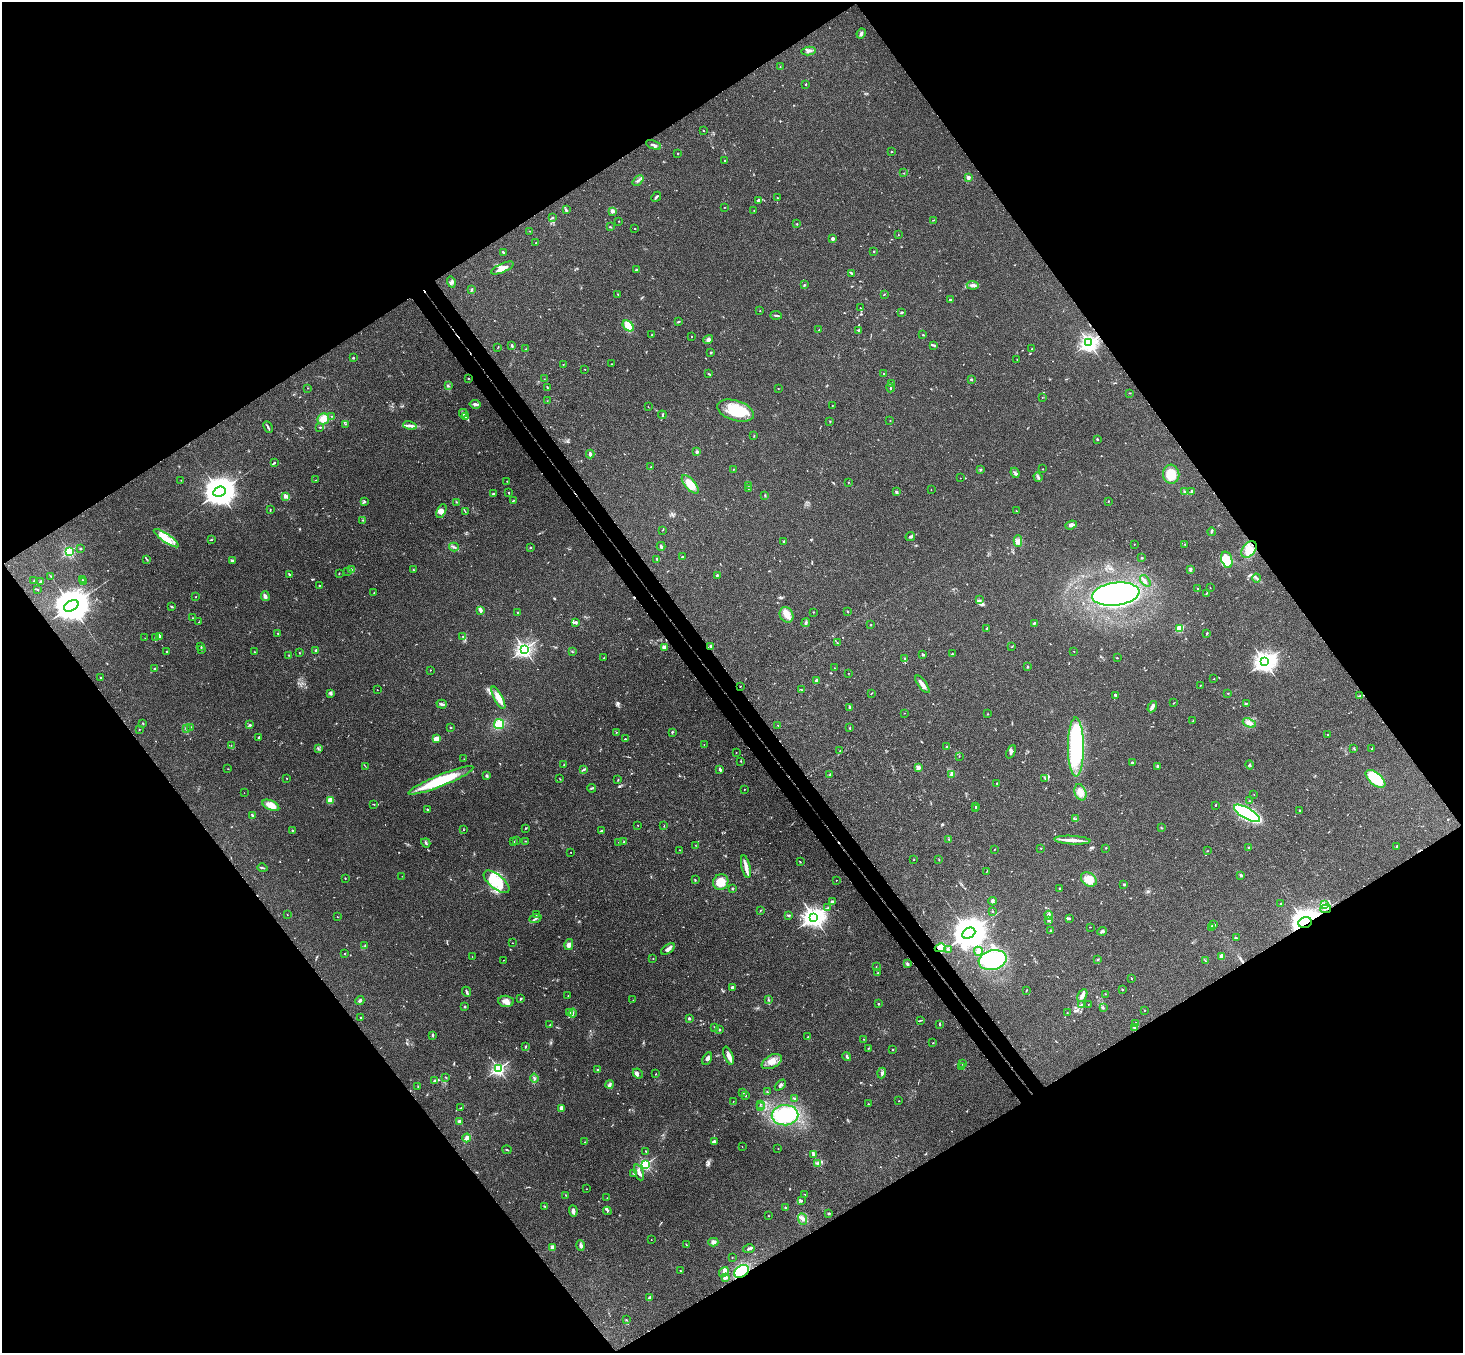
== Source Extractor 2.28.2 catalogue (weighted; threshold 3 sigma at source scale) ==
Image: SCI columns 54-5896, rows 331-5733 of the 5946 x 5927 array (HDU 1 of 3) = the unmasked area's bounding box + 8 px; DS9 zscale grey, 4 x 4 block average (1 PNG px = mean of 4 x 4 image px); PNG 1465 x 1355 px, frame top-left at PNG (2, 2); each listed source drawn as its Kron ellipse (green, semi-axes under 4 px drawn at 4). Shown black and unused: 50% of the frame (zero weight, under 3 of 4 exposures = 6% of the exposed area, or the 3 px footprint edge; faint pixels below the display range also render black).
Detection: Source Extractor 2.28.2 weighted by HDU 2 'WHT'. Background 0.204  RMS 0.0083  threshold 0.0372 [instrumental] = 3 sigma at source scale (4.5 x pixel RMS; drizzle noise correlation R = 1.50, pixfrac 1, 0.05/0.05 arcsec/px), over >= 5 px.
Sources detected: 660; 3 too faint to see at this stretch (4 x 4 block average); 3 inside a brighter object's white glare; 6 cosmic-ray / hot-pixel residue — neither listed nor drawn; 10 coinciding with a brighter row at this scale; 26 inside a brighter listed object's ellipse — not listed separately; of the other 612, all 500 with FLUX_AUTO >= 1.47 (the completeness limit of this list) listed and drawn (112 fainter detections not listed), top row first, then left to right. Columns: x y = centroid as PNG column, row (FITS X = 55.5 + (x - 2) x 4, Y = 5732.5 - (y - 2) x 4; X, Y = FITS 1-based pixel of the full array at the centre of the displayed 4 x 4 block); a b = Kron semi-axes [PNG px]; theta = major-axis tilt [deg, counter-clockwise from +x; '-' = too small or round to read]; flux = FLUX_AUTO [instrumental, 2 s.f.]
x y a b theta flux
861 34 5 2 - 15
809 51 7 2 10 11
780 67 2 2 - 1.8
805 84 2 2 - 3.4
703 130 2 2 - 2.6
654 145 8 2 -22 11
891 152 2 2 - 3.5
677 153 2 2 - 1.6
725 160 2 2 - 4.2
903 173 2 2 - 1.6
968 177 2 2 - 77
638 180 6 2 42 9.8
656 197 5 2 - 9.4
777 198 2 2 - 3.2
758 200 4 2 - 9.6
725 207 2 2 - 2
566 210 3 2 - 7.7
612 211 2 2 - 84
754 211 2 2 - 1.7
552 217 2 2 - 6.4
933 220 2 2 - 1.7
619 221 2 2 - 3.2
797 223 2 2 - 2.3
610 227 2 2 - 2.8
635 228 2 2 - 2.2
530 231 2 2 - 1.8
898 235 2 2 - 1.5
833 238 2 2 - 58
536 243 2 2 - 5.1
874 251 2 2 - 8.2
503 252 3 2 - 4.1
502 268 12 4 24 33
636 269 3 2 - 3.6
852 273 2 2 - 3.1
451 282 5 3 - 9.5
804 285 2 2 - 2.2
973 285 6 3 -4 14
471 290 3 2 - 4.5
618 294 2 2 - 2.8
884 294 2 2 - 3.3
950 300 2 2 - 31
860 308 3 2 - 2
760 311 2 2 - 3.1
902 312 2 2 - 6.1
776 315 5 2 - 8.2
678 322 2 2 - 5.4
628 326 6 4 -43 78
819 330 2 2 - 2.7
858 330 3 2 - 5.3
651 335 2 2 - 2.5
923 335 2 2 - 2.4
691 337 2 2 - 2
708 340 5 3 - 13
1089 343 3 2 - 2200
512 345 3 2 - 7.1
934 345 3 2 - 6.2
498 347 3 2 - 2.4
526 349 2 2 - 2.8
1032 349 2 2 - 2
711 352 2 2 - 18
353 357 3 2 - 4.1
1017 359 2 2 - 2.8
611 364 2 2 - 1.7
563 365 2 2 - 1.8
585 369 2 2 - 3.2
884 373 2 2 - 5.5
709 374 4 2 - 4.7
468 378 2 2 - 2.9
544 379 2 2 - 1.7
971 379 2 2 - 6.5
892 383 2 2 - 1.5
448 386 3 2 - 5.9
547 387 2 2 - 2.5
307 388 2 2 - 2
778 388 2 2 - 1.9
890 388 4 2 - 4.8
1130 393 2 2 - 2.3
1042 397 2 2 - 1.7
547 401 2 2 - 1.5
475 404 5 3 - 14
832 405 2 2 - 1.6
648 407 2 2 - 1.8
736 411 19 10 -17 190
463 413 4 2 - 7.2
662 415 4 2 - 5.8
332 416 2 2 - 2.7
465 416 4 2 - 8.2
323 419 6 5 - 43
890 420 2 2 - 1.5
830 421 2 2 - 2.2
345 424 2 2 - 2.1
410 426 7 2 -11 14
268 427 6 2 -63 8.2
320 427 2 2 - 1.8
754 435 2 2 - 1.9
1097 439 2 2 - 14
697 452 2 2 - 47
590 454 4 3 - 12
274 463 3 2 - 4.2
650 467 2 2 - 2.3
734 469 2 2 - 6.7
1043 469 2 2 - 2.1
981 470 3 2 - 4.6
1015 473 5 2 - 7.7
1171 474 9 8 - 83
1038 477 5 2 - 6.7
960 478 2 2 - 1.5
181 480 2 2 - 1.8
315 480 2 2 - 2.1
507 481 2 2 - 1.8
848 482 2 2 - 1.9
690 484 11 5 -50 71
748 485 2 2 - 1.7
748 489 2 2 - 1.6
931 490 2 2 - 2.5
1192 491 4 3 - 7.4
219 492 6 5 - 10000
897 492 3 2 - 7.2
1184 492 2 2 - 4.5
509 493 3 2 - 3.2
493 494 4 2 - 5.1
285 496 3 3 - 24
765 496 3 2 - 2.6
514 500 3 2 - 2.6
365 501 2 2 - 3.3
1108 501 3 2 - 2.4
457 502 2 2 - 1.8
270 510 2 2 - 2.4
441 511 7 4 65 25
1016 511 2 2 - 1.5
465 512 2 2 - 1.5
363 520 2 2 - 1.8
1071 525 6 3 20 18
662 530 2 2 - 1.5
1211 532 4 2 - 5.6
910 537 5 2 - 7.7
166 538 15 4 -34 57
211 540 2 2 - 3.2
784 541 2 2 - 11
1018 541 6 2 89 10
1134 544 2 2 - 2.7
1185 544 3 2 - 3.4
661 546 4 2 - 10
454 547 5 2 - 7.4
530 548 2 2 - 9.5
80 549 2 2 - 2.3
1249 549 9 6 52 44
69 551 2 2 - 820
683 557 4 2 - 5.5
1142 558 2 2 - 14
147 559 2 2 - 2
657 559 3 2 - 4.2
232 560 4 2 - 10
1227 560 8 5 -72 100
351 569 2 2 - 2
414 570 2 2 - 1.7
1190 570 3 2 - 8.2
348 571 2 2 - 1.6
339 573 2 2 - 2.2
289 574 3 2 - 3.8
717 575 2 2 - 22
51 576 3 2 - 3.8
1257 578 4 2 - 6.1
34 580 2 2 - 1.8
83 580 3 2 - 1.9
1145 581 7 2 -51 11
40 582 2 2 - 27
84 582 2 2 - 2
319 585 2 2 - 3.2
1210 588 2 2 - 1.5
37 589 2 2 - 2.2
1198 589 2 2 - 3.9
374 593 2 2 - 2.1
1207 593 3 2 - 4.2
1116 594 24 11 7 1900
265 596 5 3 - 15
196 597 2 2 - 2
979 600 3 2 - 2.7
71 606 8 5 30 16000
171 606 3 2 - 3.8
480 610 3 2 - 19
517 612 2 2 - 7.8
814 612 2 2 - 1.7
848 612 2 2 - 3.1
786 615 8 6 -61 36
192 618 2 2 - 1.5
199 622 2 2 - 2
575 622 4 2 - 10
806 623 4 2 - 7.8
1035 623 3 2 - 4.9
871 625 2 2 - 2.6
987 628 3 2 - 4.6
1180 628 2 2 - 300
278 633 2 2 - 2.3
1207 633 2 2 - 3.5
159 636 4 3 - 10
463 636 2 2 - 3.2
145 638 2 2 - 1.8
155 638 3 2 - 4.4
837 642 3 2 - 3.9
201 646 3 2 - 4.7
711 646 2 2 - 49
664 647 3 3 - 13
1012 647 2 2 - 1.8
201 649 3 2 - 4.3
524 649 3 2 - 2000
167 651 2 2 - 3.4
316 651 2 2 - 44
1074 651 2 2 - 5.2
254 652 2 2 - 1.8
572 652 2 2 - 2.6
299 653 2 2 - 1.8
923 654 3 2 - 4.8
952 654 2 2 - 5
289 655 2 2 - 2
604 658 2 2 - 1.8
905 658 2 2 - 3.2
1117 658 2 2 - 3.8
1265 662 4 3 - 3900
1028 667 2 2 - 7.9
835 668 2 2 - 2.3
154 669 3 2 - 5.4
430 670 2 2 - 2.2
848 673 2 2 - 1.7
100 678 2 2 - 3.9
1213 679 3 2 - 1.8
816 681 4 2 - 17
922 684 10 3 -54 34
1200 685 2 2 - 3.1
740 686 2 2 - 2
801 689 2 2 - 1.5
377 690 2 2 - 2.2
330 693 3 2 - 6.1
872 693 3 2 - 2.2
1228 693 3 2 - 2.6
1116 696 4 2 - 3.9
1360 696 3 2 - 4.1
498 698 12 3 -62 56
1174 703 3 2 - 2.1
1247 703 2 2 - 1.8
442 704 5 3 - 8.5
850 707 3 2 - 9.2
1152 707 6 3 60 14
904 713 2 2 - 3.6
988 714 2 2 - 1.5
1193 721 2 2 - 1.8
143 723 2 2 - 2.7
1249 723 7 3 -22 16
499 724 5 5 - 79
250 725 3 2 - 6.9
778 725 2 2 - 2.2
191 727 2 2 - 1.7
451 727 2 2 - 3.4
850 728 2 2 - 3.8
139 729 2 2 - 1.5
186 729 2 2 - 4.8
616 732 2 2 - 1.5
672 732 3 2 - 4.8
1328 735 2 2 - 8.9
259 738 2 2 - 1.8
436 739 4 3 - 47
625 739 3 2 - 4.4
704 744 2 2 - 3
231 745 2 2 - 1.6
946 747 2 2 - 5.5
1076 747 29 8 -90 580
1354 748 2 2 - 1.7
318 749 2 2 - 3.5
1372 749 2 2 - 3
840 751 2 2 - 2.1
736 752 2 2 - 1.5
1011 752 7 3 66 11
959 756 2 2 - 1.9
464 759 2 2 - 1.5
741 761 2 2 - 1.9
1132 762 3 2 - 6.7
564 765 2 2 - 2.1
1249 765 5 2 - 5.5
365 766 2 2 - 1.7
1158 766 3 2 - 5
918 767 2 2 - 120
228 769 2 2 - 1.7
583 769 4 2 - 5.6
720 770 3 2 - 7.9
952 774 3 2 - 9.2
830 775 2 2 - 2.8
487 776 4 2 - 5.3
287 778 2 2 - 2.2
1045 778 3 2 - 3.7
560 779 3 2 - 2.5
1375 779 12 6 -39 230
441 780 35 5 22 250
618 780 3 2 - 1.9
997 783 2 2 - 2.2
591 788 4 2 - 5.5
744 789 2 2 - 2.1
1080 792 8 5 -70 31
244 793 2 2 - 3.2
1254 795 2 2 - 1.9
330 800 4 4 - 30
1250 801 2 2 - 2.2
374 804 3 2 - 2.6
271 805 9 4 -24 48
1215 805 2 2 - 1.9
976 806 2 2 - 2.1
975 808 2 2 - 1.7
428 810 3 2 - 5.7
1299 811 3 2 - 3.8
1247 813 14 5 -30 770
252 816 3 2 - 10
1076 819 2 2 - 2.4
638 825 2 2 - 1.7
664 826 2 2 - 1.8
526 828 3 2 - 3.6
1161 828 3 2 - 3.1
292 830 2 2 - 7.4
464 830 2 2 - 1.7
601 831 4 2 - 3.4
949 839 3 2 - 2.4
516 840 2 2 - 2.6
1072 840 18 2 -3 64
514 841 2 2 - 2.2
525 841 3 2 - 2.6
618 842 2 2 - 1.7
624 842 2 2 - 4.4
426 843 5 2 - 6.6
695 845 2 2 - 1.6
1397 846 3 2 - 3.9
1249 847 2 2 - 3.5
1041 848 2 2 - 1.8
1106 848 2 2 - 3.1
680 850 2 2 - 1.7
994 850 2 2 - 1.5
1207 851 2 2 - 2
571 852 2 2 - 1.9
913 860 2 2 - 1.8
939 860 3 2 - 2.3
800 862 3 2 - 2.9
746 867 12 3 -78 36
262 868 5 2 - 5
987 871 3 2 - 2.3
1241 875 2 2 - 46
402 876 2 2 - 1.5
345 878 2 2 - 3.3
1089 879 8 6 -35 62
695 880 3 2 - 3
836 880 2 2 - 4.5
496 882 15 7 -39 120
721 882 8 7 - 60
1124 885 2 2 - 26
1059 888 2 2 - 5.1
732 889 3 2 - 3.3
992 901 4 2 - 15
832 902 2 2 - 42
1281 903 2 2 - 2.6
1325 905 2 2 - 4.4
828 907 2 2 - 1.6
1326 909 5 2 - 6.4
760 910 2 2 - 2.8
992 911 3 2 - 3.1
536 914 2 2 - 1.9
287 915 2 2 - 1.8
788 915 3 2 - 5.9
1049 915 4 3 - 11
337 917 2 2 - 1.5
814 917 4 3 - 3800
535 918 6 2 22 5.4
1069 918 2 2 - 5.4
1048 920 4 3 - 8.1
1305 922 7 5 22 6200
1214 924 4 2 - 4.2
1090 927 2 2 - 2
1212 927 3 2 - 9.7
1050 931 2 2 - 2.1
1102 931 5 3 - 11
969 933 7 5 26 14000
1236 937 2 2 - 1.9
512 943 2 2 - 1.9
569 945 5 4 - 18
365 946 2 2 - 2.1
940 948 5 3 - 35
668 949 8 3 34 22
948 950 3 2 - 7.1
978 951 4 3 - 11
345 954 2 2 - 5.1
472 956 2 2 - 1.5
1222 957 4 2 - 19
653 959 2 2 - 2.1
1098 959 2 2 - 3.3
503 960 2 2 - 1.7
993 960 14 9 15 410
1205 961 3 2 - 2.7
907 964 4 3 - 6.8
876 966 2 2 - 1.8
878 973 2 2 - 2.6
1131 978 2 2 - 4
732 987 3 2 - 11
1026 990 2 2 - 1.7
1122 990 3 2 - 2.8
467 992 5 2 - 9.6
1105 994 2 2 - 5
1082 995 7 3 62 22
568 996 2 2 - 2.4
521 999 3 2 - 4.4
360 1000 5 2 - 11
633 1000 2 2 - 1.6
768 1000 2 2 - 3.4
506 1001 7 5 -6 28
878 1004 2 2 - 13
1081 1004 2 2 - 2.3
1088 1005 2 2 - 1.7
465 1007 2 2 - 19
1103 1008 2 2 - 1.9
1144 1010 2 2 - 8.1
570 1013 2 2 - 3.9
573 1013 4 2 - 5.6
1067 1013 2 2 - 1.5
360 1018 2 2 - 2.9
689 1019 2 2 - 36
920 1020 3 2 - 3.5
1135 1023 3 2 - 3.2
939 1024 3 2 - 3.5
550 1025 3 2 - 2.6
714 1027 2 2 - 2.4
1134 1028 3 2 - 5.7
719 1030 2 2 - 8.3
432 1035 3 2 - 5.6
808 1037 3 2 - 2.8
864 1039 2 2 - 2
933 1043 2 2 - 2.4
526 1046 3 2 - 3.1
868 1048 2 2 - 2.3
893 1050 2 2 - 3.4
728 1056 10 4 -69 24
847 1057 4 3 - 11
707 1059 7 3 63 15
772 1062 11 6 28 44
963 1063 3 2 - 3.7
962 1066 2 2 - 2.5
498 1069 2 2 - 1300
598 1070 3 2 - 5.6
638 1073 5 3 - 9.8
882 1073 5 3 - 9.9
656 1074 2 2 - 2.5
446 1077 3 2 - 3.5
534 1078 4 2 - 6.5
435 1080 3 2 - 9.5
609 1084 4 3 - 10
780 1085 6 3 44 10
418 1087 2 2 - 2
743 1092 3 2 - 7.6
767 1092 2 2 - 3.1
746 1096 2 2 - 2
795 1099 3 2 - 4
733 1101 2 2 - 1.8
899 1101 2 2 - 1.6
760 1104 2 2 - 1.9
868 1104 2 2 - 1.9
761 1107 2 2 - 2.3
461 1108 2 2 - 2
561 1108 4 3 - 16
785 1115 13 10 1 280
460 1121 2 2 - 76
467 1138 4 3 - 17
585 1142 2 2 - 2.4
714 1142 3 3 - 14
742 1146 2 2 - 1.9
778 1149 2 2 - 1.7
507 1150 4 2 - 3.8
646 1152 2 2 - 2.5
813 1154 3 2 - 11
817 1163 3 2 - 5.8
645 1164 2 2 - 860
639 1172 8 3 -68 24
634 1173 2 2 - 2.7
586 1189 2 2 - 2
805 1194 2 2 - 2
565 1195 2 2 - 1.5
607 1198 2 2 - 1.7
801 1201 3 2 - 4.2
544 1206 3 2 - 5
786 1207 2 2 - 5.3
573 1211 6 3 -85 17
607 1211 4 2 - 5.7
829 1213 2 2 - 6.7
769 1216 2 2 - 1.9
802 1219 6 3 -69 12
651 1240 2 2 - 1.5
713 1242 5 4 - 13
580 1245 5 3 - 10
686 1245 3 2 - 2.7
552 1247 2 2 - 77
749 1249 6 2 12 9.8
732 1257 2 2 - 5.5
680 1271 2 2 - 6.1
742 1271 8 5 36 390
724 1272 5 2 - 29
725 1277 2 2 - 96
650 1298 3 2 - 19
626 1320 2 2 - 2.8
Overlapping masked pixels (flux is a lower limit): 5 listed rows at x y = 1089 343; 1326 909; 1305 922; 940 948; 742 1271
Diffuse or blended objects may show on this block-average render without a row.